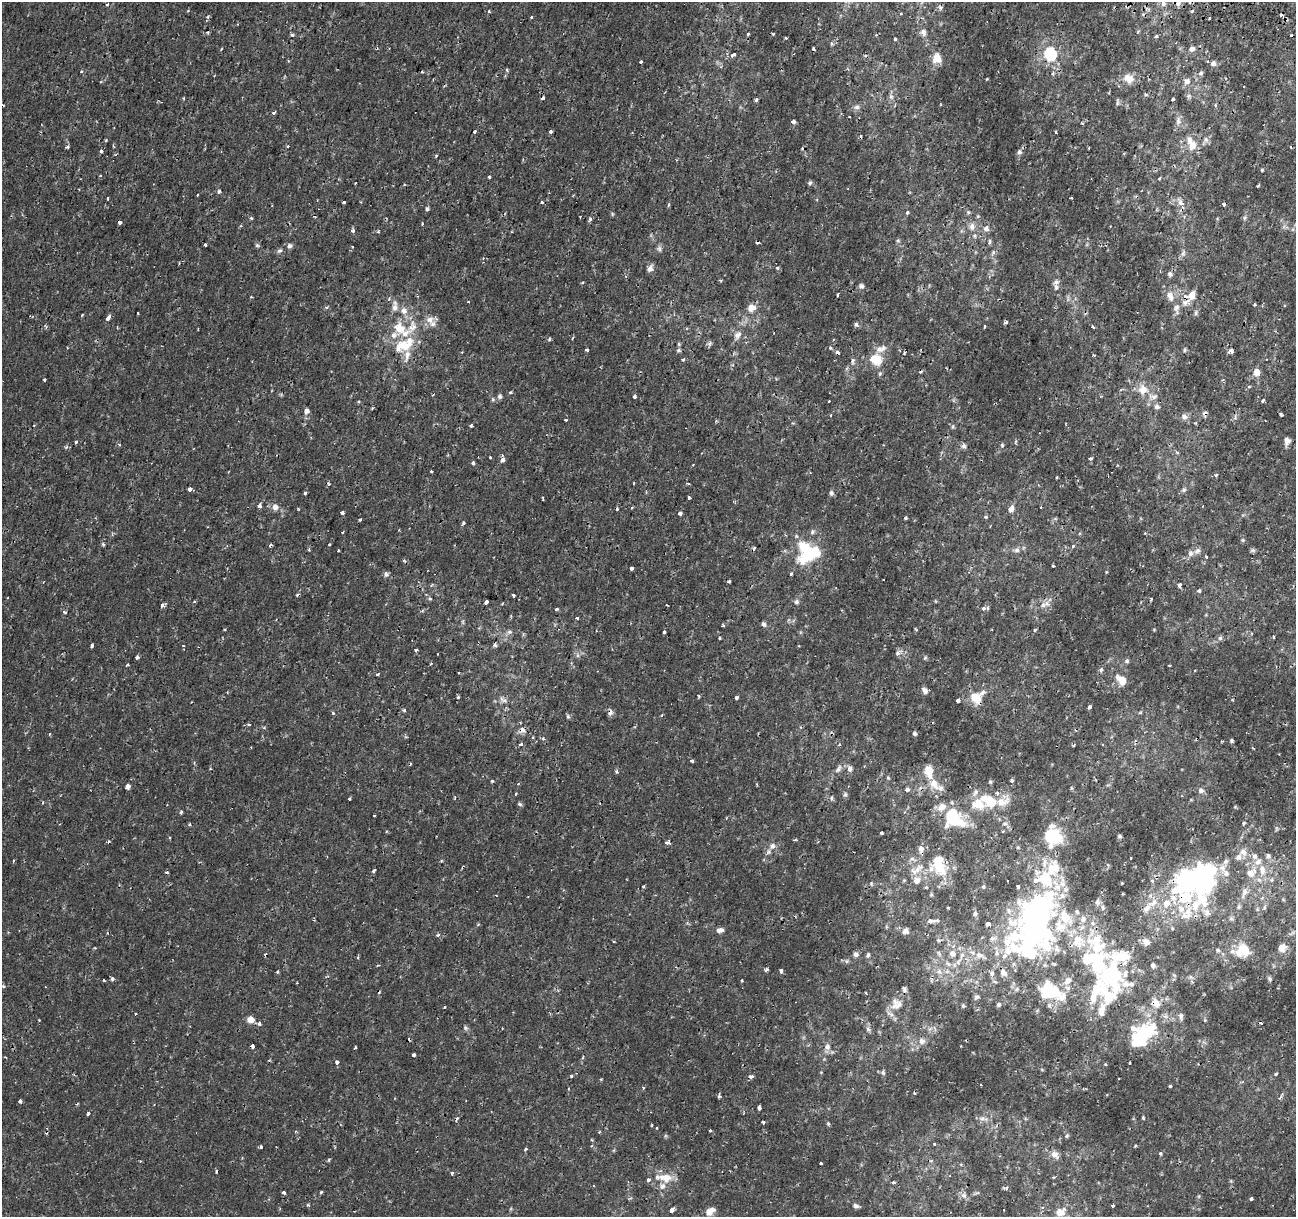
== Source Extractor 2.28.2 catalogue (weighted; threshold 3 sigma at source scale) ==
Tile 10 of 4 x 4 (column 2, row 3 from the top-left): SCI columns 1312-2605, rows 1492-2706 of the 5219 x 5473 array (HDU 1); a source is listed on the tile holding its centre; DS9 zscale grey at full resolution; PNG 1298 x 1219 px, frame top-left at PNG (2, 2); no overlay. Shown black and unused: <1% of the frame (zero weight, under 2 of 3 exposures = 3% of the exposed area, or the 3 px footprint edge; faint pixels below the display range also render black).
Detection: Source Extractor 2.28.2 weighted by HDU 2 'WHT'; one run over the whole footprint, this tile lists its part. Background 4.26e-05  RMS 7.7e-04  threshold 0.00347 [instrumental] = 3 sigma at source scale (4.5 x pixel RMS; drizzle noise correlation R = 1.50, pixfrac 1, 0.0396/0.0396 arcsec/px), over >= 5 px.
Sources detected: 479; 12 inside a brighter object's white glare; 34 cosmic-ray / hot-pixel residue — not listed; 55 inside a brighter listed object's ellipse — not listed separately; the other 378 listed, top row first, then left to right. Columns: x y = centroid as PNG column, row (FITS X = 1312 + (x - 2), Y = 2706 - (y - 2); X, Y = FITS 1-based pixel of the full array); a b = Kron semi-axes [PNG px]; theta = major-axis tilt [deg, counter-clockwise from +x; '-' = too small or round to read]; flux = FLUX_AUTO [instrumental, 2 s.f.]
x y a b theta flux
1178 3 7 7 - 0.3
107 4 5 3 - 0.083
1163 4 8 6 -78 0.27
941 7 6 5 - 0.15
489 12 4 3 - 0.083
901 14 3 3 - 0.13
531 17 3 3 - 0.089
1209 18 3 2 - 0.15
923 32 10 7 -78 0.3
748 34 4 3 - 0.098
773 34 3 3 - 0.067
292 35 4 4 - 0.14
1156 37 4 3 - 0.29
786 38 3 2 - 0.11
895 39 3 3 - 0.27
221 49 4 2 - 0.049
1192 49 7 6 - 0.27
1050 54 6 6 - 8.7
733 55 5 4 - 0.26
936 58 11 10 - 0.75
640 62 3 3 - 0.27
1213 63 7 7 - 0.26
507 70 5 3 - 0.084
81 72 4 3 - 0.078
422 72 3 3 - 0.19
1201 73 7 5 27 0.16
1053 74 4 3 - 0.11
1128 78 14 10 -27 0.77
1187 81 9 8 - 0.36
1146 95 5 3 - 0.085
891 97 6 6 - 0.17
543 98 4 3 - 0.19
1173 99 3 3 - 0.082
756 100 4 3 - 0.24
1117 103 7 4 72 0.13
1215 105 4 3 - 0.12
857 107 8 6 1 0.21
274 112 4 3 - 0.14
793 121 4 3 - 0.55
1178 121 11 6 76 0.32
1082 123 3 3 - 0.098
551 131 3 3 - 0.28
475 132 3 3 - 0.23
1056 132 3 2 - 0.081
1206 139 8 6 -88 0.24
1191 144 21 12 -66 1.1
67 147 4 4 - 0.16
101 151 4 4 - 0.12
1019 152 6 6 - 0.17
1262 170 4 3 - 0.069
489 177 3 3 - 0.2
1159 178 4 3 - 0.072
810 183 6 5 - 0.13
219 191 5 4 - 0.16
197 195 3 2 - 0.065
1071 197 3 2 - 0.09
108 198 3 3 - 0.14
344 202 3 3 - 0.13
542 202 3 3 - 0.17
1181 203 7 5 -30 0.4
1224 204 3 3 - 0.19
427 209 5 4 - 0.12
907 212 5 3 - 0.1
968 212 5 4 - 0.098
251 218 4 4 - 0.1
1244 218 6 4 89 0.12
590 219 6 4 60 0.15
120 222 4 3 - 0.26
972 226 10 7 76 0.38
986 228 8 8 - 0.29
353 231 5 4 - 0.17
898 240 6 4 -1 0.091
989 242 4 3 - 0.2
205 245 3 3 - 0.27
257 245 5 5 - 0.11
289 246 6 6 - 0.2
352 247 3 2 - 0.054
659 249 8 6 -87 0.18
280 250 8 5 6 0.15
1183 253 7 4 0 0.15
650 268 8 6 56 0.35
777 268 4 3 - 0.13
1170 274 7 7 - 0.21
721 280 4 3 - 0.081
861 286 7 7 - 0.2
1056 287 8 6 -90 0.28
838 294 4 2 - 0.083
1192 295 12 8 77 0.59
1170 296 14 9 -73 0.59
468 302 3 2 - 0.12
1254 305 3 3 - 0.089
395 306 15 7 85 0.43
751 308 12 10 17 0.51
1176 308 14 7 -87 0.41
403 311 10 9 - 0.52
138 313 3 2 - 0.06
1196 313 8 4 82 0.13
82 315 3 3 - 0.063
108 318 5 3 - 0.45
430 319 10 10 - 0.51
1006 322 4 3 - 0.14
856 324 4 4 - 0.27
984 326 4 2 - 0.072
1093 327 4 3 - 0.12
399 328 15 14 - 1.2
738 335 12 8 48 0.38
549 339 5 3 - 0.11
710 343 7 4 71 0.14
403 346 25 15 17 2.1
831 348 5 4 - 0.097
879 349 11 9 -18 0.47
587 350 3 3 - 0.13
679 350 7 5 -1 0.11
1184 350 6 4 88 0.095
1231 351 4 4 - 0.59
683 360 4 4 - 0.091
852 360 6 5 - 0.19
876 360 9 8 - 2
1257 372 8 7 - 0.52
44 380 3 3 - 0.072
1249 387 4 4 - 0.087
1143 389 13 12 - 0.82
510 392 5 3 - 0.076
500 396 6 5 - 0.17
634 396 4 3 - 0.15
493 399 6 3 73 0.086
1263 401 3 3 - 0.14
1157 407 7 6 - 0.23
306 411 6 6 - 0.25
1281 414 4 3 - 0.18
831 415 3 3 - 0.12
1184 417 9 7 -45 0.28
566 420 3 3 - 0.26
471 426 3 3 - 0.092
1287 441 8 6 84 0.36
75 442 3 3 - 0.14
1002 445 5 5 - 0.1
964 446 7 6 - 0.2
490 457 3 3 - 0.097
1090 459 3 3 - 0.2
502 460 4 3 - 0.39
473 463 4 3 - 0.19
431 471 3 2 - 0.089
1216 475 4 3 - 0.12
1057 478 3 2 - 0.093
689 484 4 2 - 0.074
190 489 4 3 - 0.6
1184 490 6 5 - 0.13
305 493 3 3 - 0.12
831 493 6 6 - 0.16
689 497 3 3 - 0.37
543 498 4 2 - 0.08
260 506 4 3 - 0.33
275 507 8 7 - 0.41
1011 509 10 6 65 0.35
342 513 4 3 - 0.28
680 513 4 3 - 0.25
986 517 5 4 - 0.12
906 518 3 3 - 0.14
360 519 3 3 - 0.17
463 523 4 4 - 0.099
343 532 3 2 - 0.058
103 544 5 4 - 0.1
329 544 3 3 - 0.074
270 545 3 3 - 0.21
1073 546 4 3 - 0.089
1017 550 8 6 15 0.25
1252 550 6 4 -70 0.12
338 551 3 2 - 0.082
809 553 30 16 45 3.3
1190 553 7 7 - 0.27
1053 566 3 3 - 0.35
631 568 4 3 - 0.17
386 574 8 5 -88 0.16
729 581 3 3 - 0.1
1179 585 4 3 - 0.3
1199 591 4 3 - 0.23
513 596 4 3 - 0.16
430 599 5 4 - 0.1
1151 599 4 3 - 0.086
486 602 4 3 - 0.36
796 602 7 5 76 0.17
162 605 5 4 - 0.22
1043 605 10 7 9 0.36
984 608 5 5 - 0.15
556 609 3 3 - 0.15
65 612 4 4 - 0.12
577 618 4 3 - 0.23
764 624 7 5 -49 0.17
723 625 3 3 - 0.1
509 632 7 5 -6 0.16
664 632 3 3 - 0.14
1273 637 3 2 - 0.072
720 638 3 3 - 0.16
1220 638 7 4 45 0.13
92 646 4 3 - 0.25
416 650 3 3 - 0.13
897 653 6 5 - 0.16
438 654 3 2 - 0.075
137 657 3 3 - 0.17
925 658 5 4 - 0.093
1127 661 6 5 - 0.13
431 663 3 3 - 0.079
128 665 4 2 - 0.075
1101 670 6 4 74 0.17
377 674 4 3 - 0.097
1121 680 15 9 -46 0.79
925 690 8 6 -57 0.29
699 696 4 3 - 0.079
458 697 3 3 - 0.14
736 698 4 3 - 0.28
976 698 11 9 41 1.7
503 700 12 6 -34 0.29
958 701 4 3 - 0.52
1090 707 4 3 - 0.17
404 710 4 4 - 0.11
610 712 8 6 71 0.23
333 713 4 4 - 0.1
568 717 6 5 - 0.11
249 725 4 3 - 0.081
522 730 9 8 - 0.33
914 733 5 5 - 0.14
50 734 4 3 - 0.067
543 739 5 3 - 0.087
1232 741 4 4 - 0.1
521 744 5 4 - 0.13
1253 748 3 2 - 0.062
839 768 12 5 59 0.27
850 769 7 7 - 0.27
929 771 18 11 -82 1.1
617 772 5 3 - 0.095
888 778 6 3 -19 0.077
1011 780 4 4 - 0.12
492 781 3 3 - 0.097
990 782 5 4 - 0.087
128 786 4 4 - 0.57
940 788 9 8 - 0.33
907 789 7 6 - 0.18
1201 790 8 7 - 0.23
515 794 3 3 - 0.15
831 798 6 4 90 0.1
349 799 3 3 - 0.3
989 800 21 12 -29 2
520 804 6 5 - 0.12
181 812 5 3 - 0.092
374 816 2 2 - 0.074
953 818 21 13 -50 3.8
1005 824 7 4 8 0.13
882 833 3 3 - 0.25
1053 836 16 14 -33 4.6
1119 836 5 5 - 0.1
795 840 4 3 - 0.071
667 843 4 3 - 0.31
773 846 8 8 - 0.31
921 849 9 8 - 0.3
1243 852 10 8 -37 0.41
1254 856 7 6 - 0.21
1268 856 6 5 - 0.14
1130 858 3 2 - 0.049
937 862 24 16 -80 1.9
917 870 18 6 44 0.51
1262 870 14 8 -80 0.57
374 871 4 3 - 0.33
1226 873 10 8 -60 0.42
1250 873 11 9 -32 0.49
1044 879 31 21 -44 3.7
1206 879 40 17 80 11
916 880 9 9 - 0.43
1152 881 5 4 - 0.12
1122 883 2 2 - 0.057
643 886 3 3 - 0.12
1244 892 11 7 65 0.32
1097 902 9 5 83 0.2
1153 903 16 7 26 0.58
1166 903 10 9 - 0.66
1103 907 8 4 -81 0.16
948 908 3 3 - 0.1
1077 912 7 5 -85 0.14
1187 913 20 12 66 1.1
975 914 6 6 - 0.17
1083 919 9 8 - 0.4
937 920 6 4 5 0.15
930 921 6 4 12 0.22
720 930 8 6 2 0.3
905 931 9 8 - 0.27
438 935 5 3 - 0.085
1076 939 21 12 -14 1.5
938 940 6 4 -45 0.11
1146 942 9 7 -46 0.36
1028 948 71 46 -75 13
1282 948 8 8 - 0.57
1218 950 5 4 - 0.1
1243 950 15 12 13 1.8
939 953 6 4 -71 0.12
856 954 7 6 - 0.23
952 954 8 8 - 0.43
868 955 6 4 69 0.12
979 955 13 8 -22 0.46
1120 956 30 13 -2 1.7
358 957 4 3 - 0.088
948 964 9 3 -45 0.16
1098 964 38 21 -86 5
1153 965 5 4 - 0.16
766 970 4 3 - 0.2
781 971 4 3 - 0.49
939 971 8 6 -54 0.27
277 972 4 4 - 0.078
112 979 3 3 - 0.23
1269 979 8 4 -72 0.13
104 980 3 2 - 0.083
741 981 3 3 - 0.15
1131 984 9 7 -4 0.32
3 986 5 4 - 0.1
46 987 2 2 - 0.057
904 989 9 5 -88 0.21
977 997 7 5 15 0.15
1156 1002 13 10 -52 0.55
896 1004 17 16 - 1.1
998 1004 5 5 - 0.12
963 1006 6 4 70 0.1
445 1007 4 2 - 0.049
1102 1010 30 10 67 0.97
135 1014 3 2 - 0.055
1181 1016 9 6 88 0.2
250 1020 6 5 - 0.93
259 1023 4 4 - 0.19
465 1028 8 4 -82 0.12
502 1028 3 2 - 0.066
868 1029 7 5 -45 0.16
1146 1032 25 18 26 3.6
922 1041 10 9 - 0.37
252 1046 4 3 - 0.5
355 1047 3 3 - 0.12
827 1047 8 7 - 0.31
414 1055 3 3 - 0.33
269 1060 3 3 - 0.074
337 1062 3 3 - 0.34
1105 1064 4 3 - 0.073
883 1073 6 4 -78 0.12
1276 1074 3 3 - 0.095
571 1076 4 3 - 0.11
751 1076 5 4 - 0.23
1170 1086 3 3 - 0.3
643 1087 4 2 - 0.062
719 1096 4 4 - 0.16
20 1101 4 3 - 0.24
759 1107 4 3 - 0.54
88 1113 4 3 - 0.15
983 1118 13 5 -6 0.29
1143 1118 4 3 - 0.071
763 1122 3 3 - 0.26
828 1124 5 4 - 0.088
657 1128 2 2 - 0.077
710 1131 3 3 - 0.19
295 1132 4 3 - 0.079
1067 1135 5 5 - 0.11
592 1140 4 3 - 0.068
934 1144 3 3 - 0.2
1135 1146 3 3 - 0.11
261 1147 3 3 - 0.26
526 1149 4 3 - 0.092
1160 1153 3 3 - 0.4
1055 1155 11 8 -49 0.43
329 1160 5 3 - 0.1
821 1163 3 2 - 0.19
452 1173 3 3 - 0.16
662 1177 24 9 -3 0.93
893 1182 5 4 - 0.12
1006 1188 5 4 - 0.13
284 1192 3 3 - 0.3
321 1192 4 3 - 0.074
964 1195 8 4 -9 0.22
1251 1198 3 3 - 0.48
856 1206 8 5 -13 0.23
1113 1206 3 3 - 0.26
672 1210 4 4 - 0.51
709 1212 10 8 46 0.54
1060 1212 12 10 25 0.86
Overlapping masked pixels (flux is a lower limit): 7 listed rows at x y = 976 698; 610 712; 522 730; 1076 939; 1156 1002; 252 1046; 414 1055
Unlisted compact peaks at least as high as the median listed source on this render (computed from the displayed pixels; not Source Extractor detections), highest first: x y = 308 1205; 691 761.